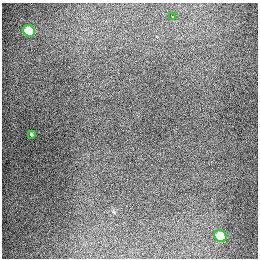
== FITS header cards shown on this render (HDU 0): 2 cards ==
NAXIS1  =                  256
NAXIS2  =                  256

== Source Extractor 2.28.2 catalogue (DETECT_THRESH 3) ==
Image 256 x 256 px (HDU 0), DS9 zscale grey, 1 PNG px = 1 image px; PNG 260 x 260 px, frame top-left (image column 1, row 256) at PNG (2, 3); each listed source drawn as its Kron ellipse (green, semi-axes under 4 px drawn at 4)
Background 1290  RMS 26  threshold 78.6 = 3 sigma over >= 5 px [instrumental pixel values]
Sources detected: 4; all 4 listed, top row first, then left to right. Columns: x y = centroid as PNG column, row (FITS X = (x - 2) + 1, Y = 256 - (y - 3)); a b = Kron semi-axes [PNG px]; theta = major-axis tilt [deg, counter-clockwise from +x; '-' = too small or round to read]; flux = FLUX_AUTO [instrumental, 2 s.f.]
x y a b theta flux
172 17 3 3 - 5500
29 31 6 5 - 91000
31 134 4 3 - 2000
220 236 6 5 - 74000